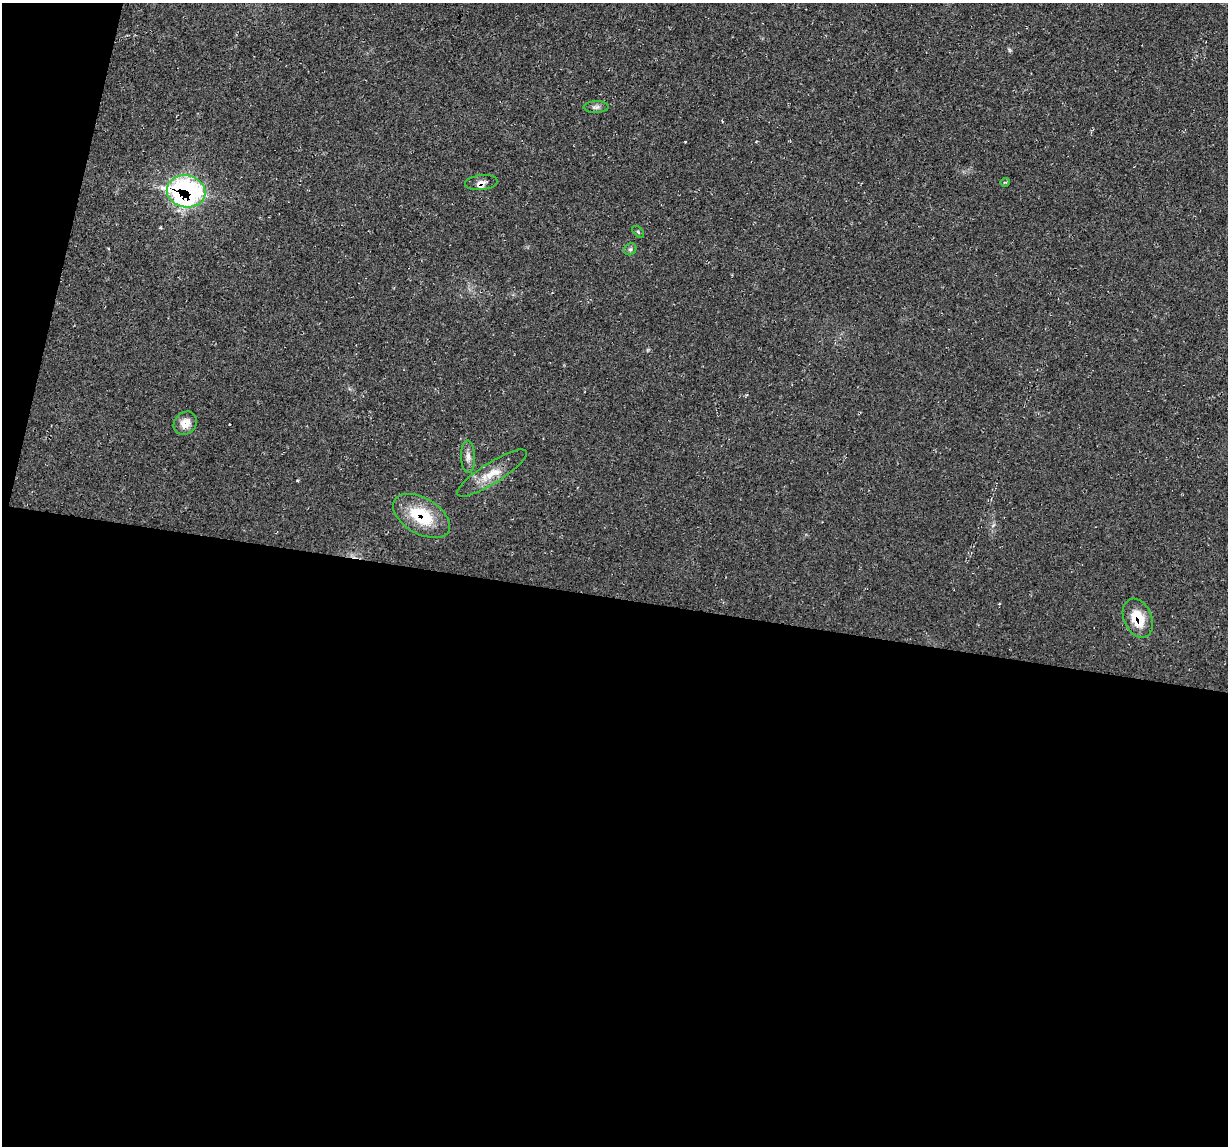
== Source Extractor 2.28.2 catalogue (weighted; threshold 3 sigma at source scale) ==
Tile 13 of 4 x 4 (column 1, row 4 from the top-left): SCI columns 1-1226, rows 117-1260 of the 4905 x 4926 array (HDU 1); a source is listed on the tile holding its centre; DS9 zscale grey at full resolution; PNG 1230 x 1148 px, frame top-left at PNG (2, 3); each listed source drawn as its Kron ellipse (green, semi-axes under 4 px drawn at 4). Shown black and unused: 50% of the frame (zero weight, under 2 of 3 exposures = <1% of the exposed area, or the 3 px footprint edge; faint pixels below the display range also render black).
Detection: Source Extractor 2.28.2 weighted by HDU 2 'WHT'; one run over the whole footprint, this tile lists its part. Background 0.0197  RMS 0.006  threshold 0.0268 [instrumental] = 3 sigma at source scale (4.5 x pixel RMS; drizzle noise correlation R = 1.50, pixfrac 1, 0.05/0.05 arcsec/px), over >= 5 px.
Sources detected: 11; all 11 listed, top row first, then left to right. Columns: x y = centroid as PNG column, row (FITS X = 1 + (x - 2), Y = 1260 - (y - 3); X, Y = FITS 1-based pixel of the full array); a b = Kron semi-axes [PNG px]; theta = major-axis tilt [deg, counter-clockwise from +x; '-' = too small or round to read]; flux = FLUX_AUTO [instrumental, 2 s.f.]
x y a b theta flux
596 107 12 6 1 2
1005 182 5 3 - 0.6
481 183 16 7 6 3.7
186 191 19 16 -11 140
638 232 7 3 -45 0.7
630 249 6 5 - 1.3
185 423 12 10 46 6.6
468 457 16 7 -88 3.4
492 473 41 10 32 11
421 516 31 18 -30 26
1138 618 20 14 -67 15
Overlapping masked pixels (flux is a lower limit): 4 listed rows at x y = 481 183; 186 191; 421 516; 1138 618